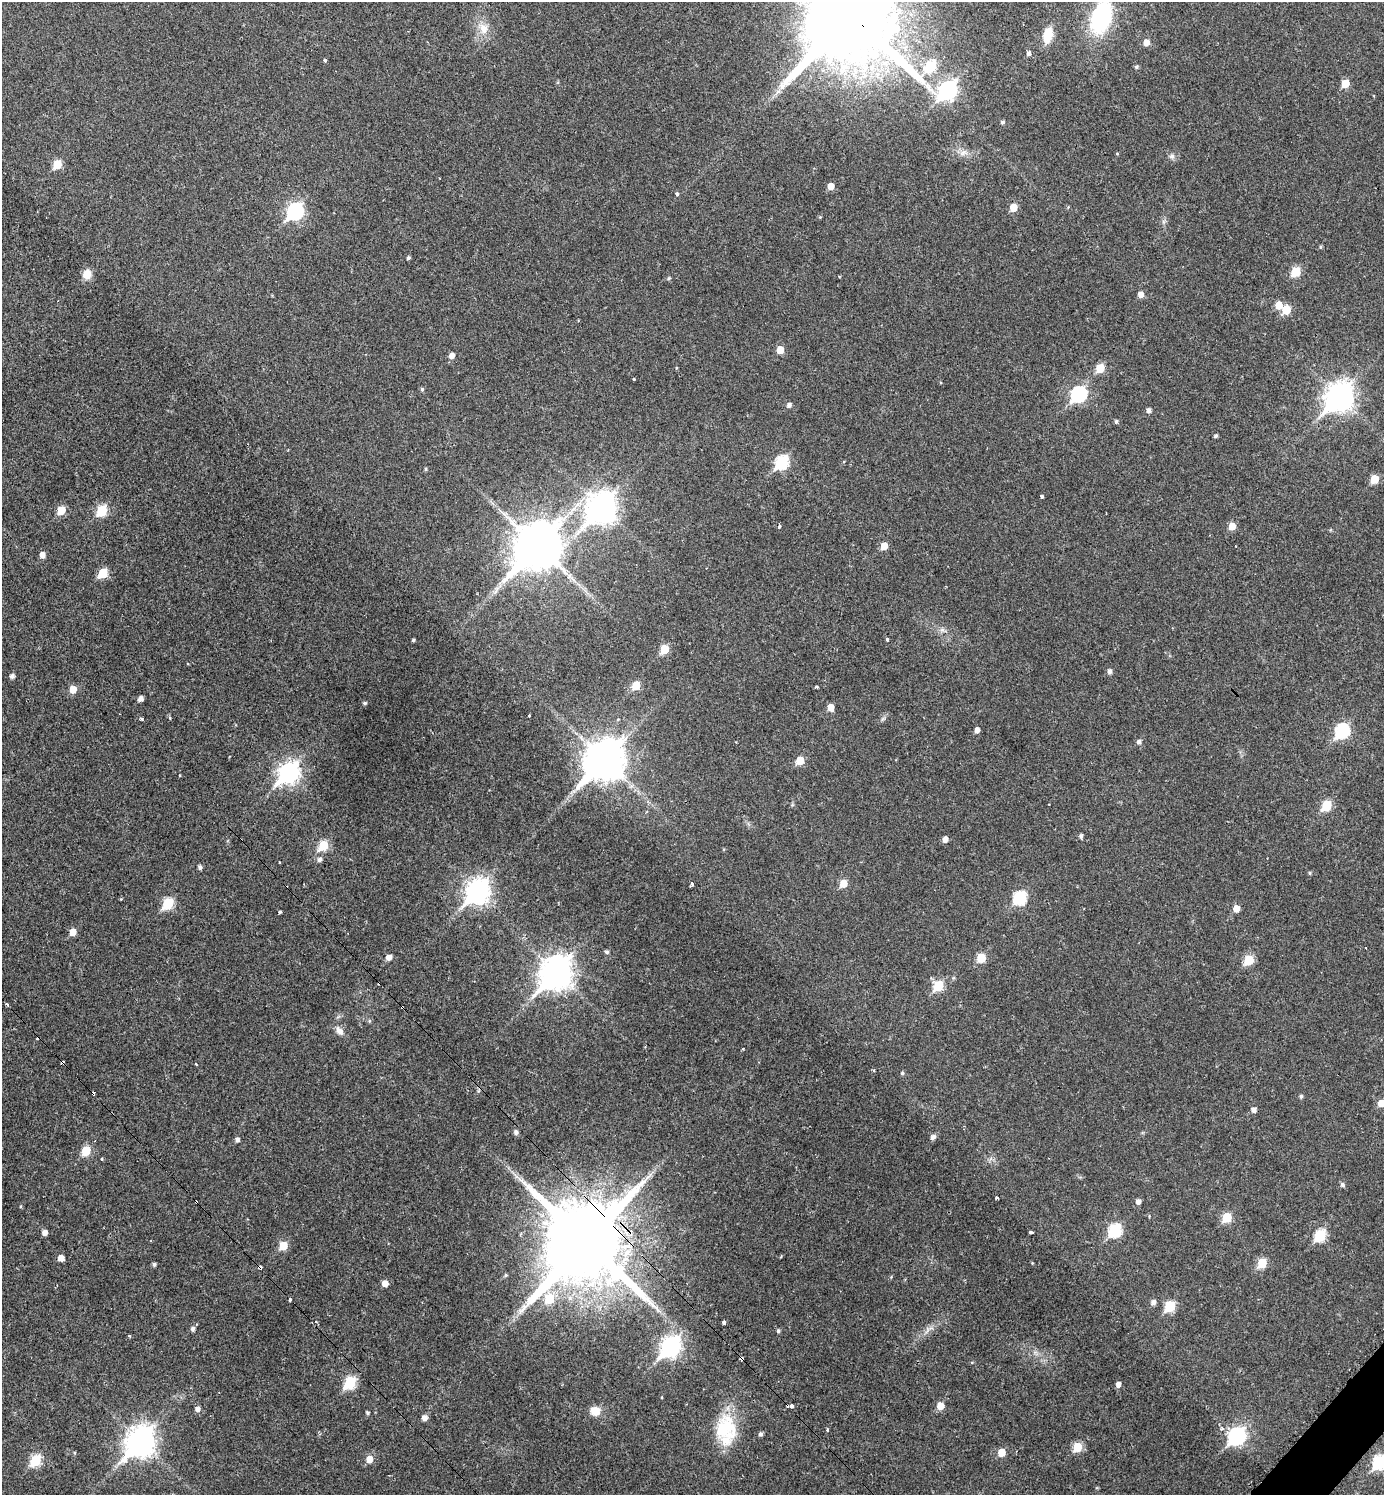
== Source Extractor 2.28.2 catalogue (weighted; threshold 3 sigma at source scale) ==
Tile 6 of 4 x 4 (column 2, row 2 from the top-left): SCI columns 1694-3075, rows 2989-4481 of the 5994 x 5992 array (HDU 1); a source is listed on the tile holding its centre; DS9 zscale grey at full resolution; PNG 1386 x 1497 px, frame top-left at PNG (2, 2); no overlay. Shown black and unused: <1% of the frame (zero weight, under 2 of 3 exposures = <1% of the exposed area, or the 3 px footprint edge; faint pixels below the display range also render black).
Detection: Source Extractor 2.28.2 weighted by HDU 2 'WHT'; one run over the whole footprint, this tile lists its part. Background 0.0292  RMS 0.0051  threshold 0.0229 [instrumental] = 3 sigma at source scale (4.5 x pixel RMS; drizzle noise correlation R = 1.50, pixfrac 1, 0.05/0.05 arcsec/px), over >= 5 px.
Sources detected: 171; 13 cosmic-ray / hot-pixel residue — not listed; the other 158 listed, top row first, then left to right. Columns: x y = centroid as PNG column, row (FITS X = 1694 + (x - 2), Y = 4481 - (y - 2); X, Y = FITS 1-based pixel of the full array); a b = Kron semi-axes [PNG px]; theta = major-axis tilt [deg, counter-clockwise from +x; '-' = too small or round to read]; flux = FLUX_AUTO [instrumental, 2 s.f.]
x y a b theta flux
851 14 29 27 -54 13000
1101 17 31 18 70 54
484 29 14 12 -71 5.8
1048 35 17 9 77 9.3
1146 43 5 5 - 4.1
1028 53 4 3 - 19
325 60 3 3 - 3.6
931 66 7 6 - 28
1136 67 5 4 - 0.84
1345 84 6 5 - 8.7
948 90 10 8 23 150
1003 122 5 4 - 1.1
963 153 10 5 56 1.8
1117 154 4 3 - 0.42
1172 156 8 6 -20 1.4
57 164 6 5 - 14
831 186 6 5 - 4.2
677 194 4 3 - 2.1
1013 207 6 5 - 8.3
295 211 8 7 - 110
820 217 4 4 - 0.45
1320 247 5 4 - 0.61
408 258 4 3 - 0.91
1296 272 6 5 - 18
87 274 10 9 - 5.6
669 278 6 3 19 0.55
1141 294 5 5 - 3.2
1279 305 6 6 - 6.2
1286 310 6 6 - 12
780 350 6 5 - 6.4
452 356 5 5 - 2.9
1100 368 6 5 - 13
634 379 3 3 - 2.5
422 389 5 4 - 0.84
1079 394 8 7 - 87
1339 397 11 9 51 520
789 405 5 5 - 1.7
1149 410 5 4 - 1.7
1116 421 5 4 - 0.86
1216 436 4 3 - 0.91
782 462 8 6 54 51
426 469 5 4 - 0.59
1374 479 6 5 - 12
1042 496 3 3 - 2.5
602 508 12 10 51 600
61 510 6 5 - 11
102 510 6 5 - 28
1232 526 6 5 - 5.8
538 546 16 13 49 2200
884 546 6 5 - 6.2
42 555 6 5 - 2.9
103 573 6 5 - 16
942 630 6 5 - 1.2
887 639 3 3 - 7.7
413 640 3 3 - 0.78
665 649 6 5 - 15
1110 672 6 5 - 1.7
12 676 5 5 - 1.6
636 685 6 5 - 12
817 687 4 3 - 0.61
73 689 6 5 - 6
140 699 5 4 - 2.3
365 703 4 3 - 0.73
831 707 6 5 - 5
529 716 3 3 - 1.3
170 718 4 3 - 0.55
141 719 3 3 - 1.5
977 730 5 4 - 2.2
1342 731 8 7 - 59
1139 742 5 5 - 1.7
604 760 14 11 49 1400
800 761 6 5 - 9.7
289 773 10 8 47 230
180 775 3 3 - 1.5
1049 804 3 2 - 0.68
1327 805 6 6 - 20
1081 836 5 4 - 1.4
945 839 5 5 - 2.7
323 845 6 5 - 19
319 860 6 5 - 1.5
200 867 5 4 - 1.4
1310 873 4 4 - 0.63
692 883 4 3 - 3.9
843 883 6 5 - 8.4
478 891 10 8 53 340
1020 898 7 6 - 47
168 903 7 5 57 31
1236 908 6 5 - 4.6
280 912 3 3 - 0.83
73 932 6 5 - 5.6
607 952 5 4 - 1.1
389 957 6 5 - 2.8
981 958 6 6 - 12
1249 960 6 5 - 19
556 973 13 10 51 730
379 983 3 3 - 2.2
938 986 6 6 - 22
6 1004 4 2 - 0.71
369 1021 5 4 - 0.74
339 1031 13 8 -53 3
196 1064 3 2 - 0.47
873 1070 3 3 - 1.2
902 1073 5 4 - 0.71
1301 1096 5 4 - 0.96
1381 1103 5 5 - 6
1254 1110 5 5 - 2
516 1132 5 5 - 1.7
933 1137 6 5 - 2
237 1140 5 5 - 1.5
86 1151 6 5 - 15
102 1159 4 3 - 0.4
1342 1185 5 5 - 1.3
997 1197 3 3 - 1.1
1138 1202 5 5 - 1.9
1227 1217 6 5 - 17
1115 1230 7 6 - 46
1031 1232 4 3 - 2.6
45 1233 5 5 - 2.8
1320 1236 7 6 - 33
586 1242 24 22 -59 8100
283 1246 6 5 - 11
61 1258 5 5 - 3.7
1262 1263 6 5 - 17
154 1264 4 4 - 1.1
260 1268 4 3 - 8.5
506 1275 5 4 - 0.63
385 1283 5 5 - 4.1
549 1299 7 7 - 15
290 1300 4 3 - 2.8
1153 1302 5 5 - 1.9
1170 1306 6 6 - 25
316 1322 4 3 - 0.42
724 1322 3 3 - 9
193 1329 5 5 - 1.4
778 1331 5 4 - 0.89
129 1336 3 3 - 0.66
671 1347 10 8 52 190
742 1359 5 4 - 3.2
350 1383 7 6 - 35
1118 1384 6 5 - 2.3
791 1406 4 3 - 1.8
940 1406 6 5 - 6.4
197 1409 5 5 - 1.9
595 1411 10 9 - 6.1
367 1413 4 4 - 0.82
425 1418 5 5 - 2.6
1222 1428 5 4 - 0.97
726 1430 39 24 -90 26
827 1430 3 3 - 2.2
760 1434 5 4 - 1.1
1237 1436 8 7 - 130
140 1442 12 9 52 590
1077 1447 6 6 - 13
1001 1452 6 5 - 8.1
74 1453 4 3 - 0.47
369 1459 6 6 - 5
36 1460 7 6 - 28
1380 1462 8 6 57 49
Overlapping masked pixels (flux is a lower limit): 5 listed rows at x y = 851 14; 379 983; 586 1242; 260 1268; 742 1359
Isophote crosses this tile's border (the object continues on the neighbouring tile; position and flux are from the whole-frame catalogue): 4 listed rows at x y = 851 14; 1101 17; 1381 1103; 1380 1462